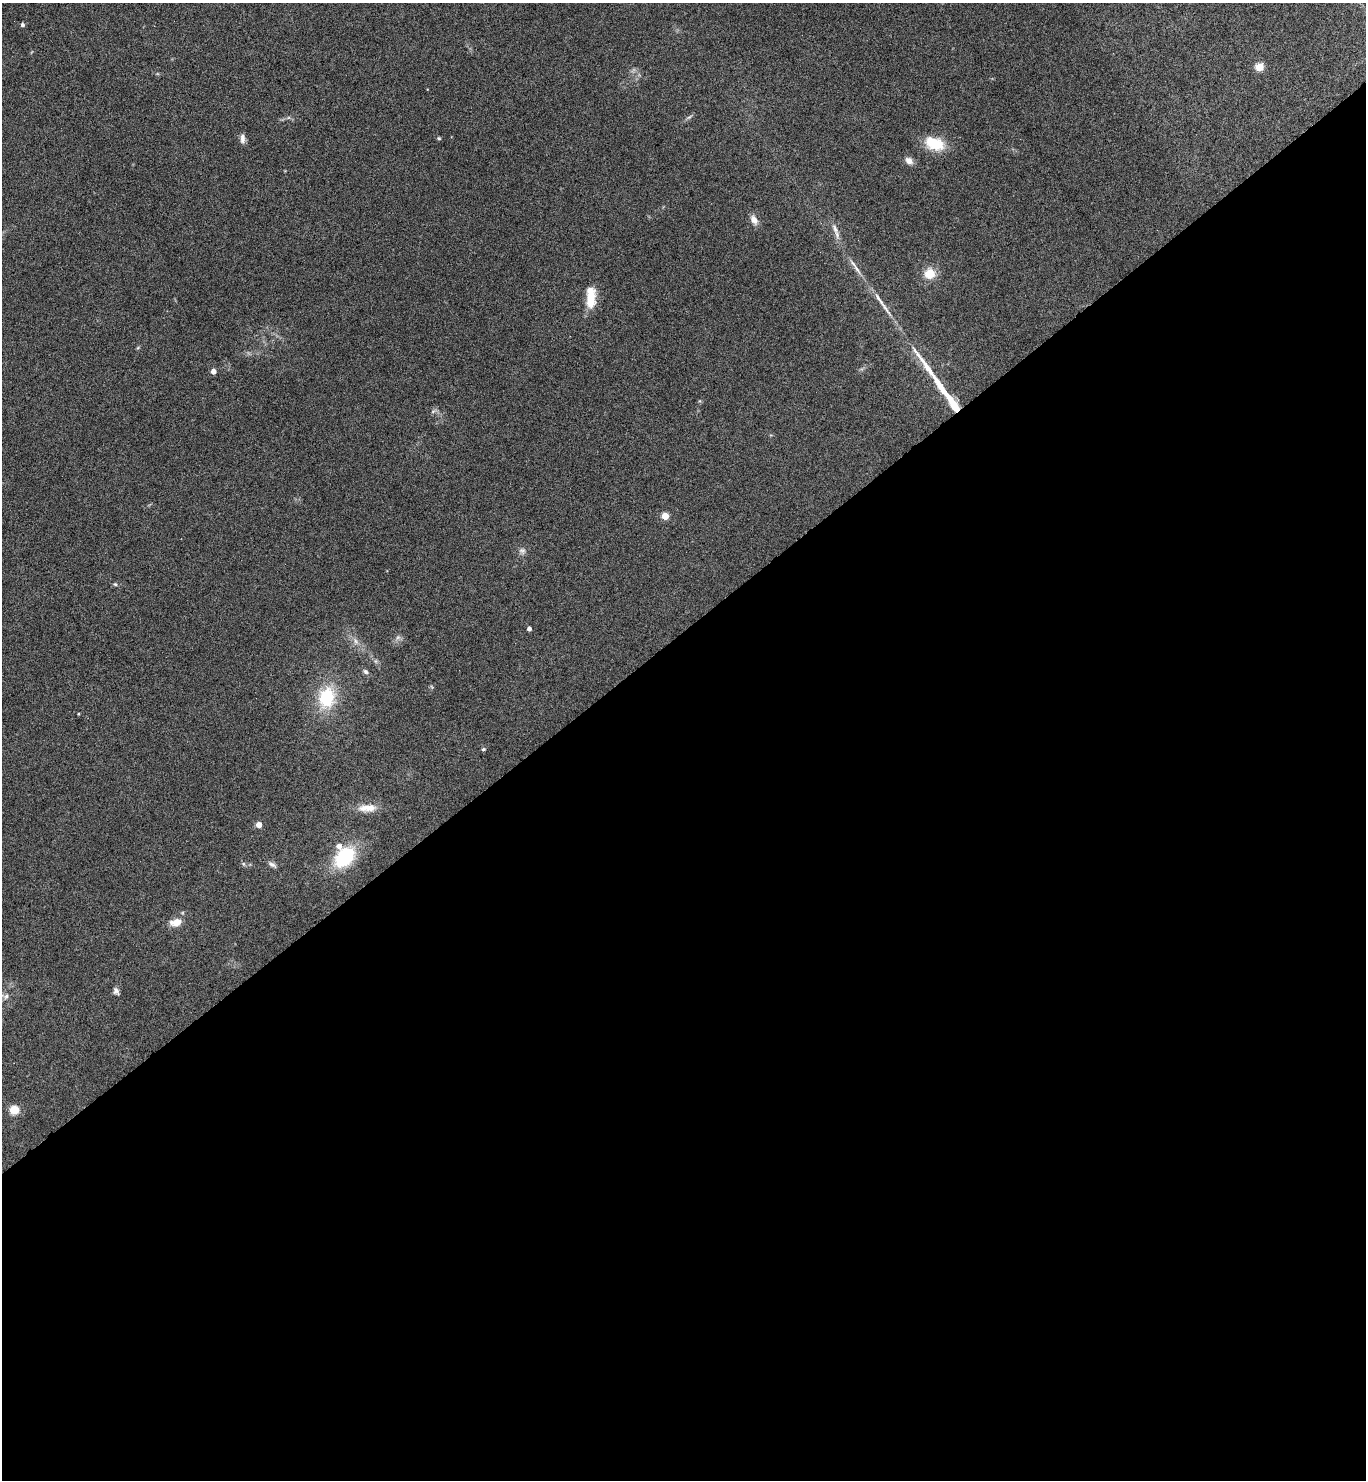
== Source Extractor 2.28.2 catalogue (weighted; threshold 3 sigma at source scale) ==
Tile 15 of 4 x 4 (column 3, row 4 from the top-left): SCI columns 2884-4247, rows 3-1480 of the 5909 x 5913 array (HDU 1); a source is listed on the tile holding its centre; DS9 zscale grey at full resolution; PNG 1368 x 1482 px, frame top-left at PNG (2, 3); no overlay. Shown black and unused: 58% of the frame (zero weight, under 4 of 8 exposures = <1% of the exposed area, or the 3 px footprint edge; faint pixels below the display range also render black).
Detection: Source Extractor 2.28.2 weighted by HDU 2 'WHT'; one run over the whole footprint, this tile lists its part. Background 0.0775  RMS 0.0047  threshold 0.019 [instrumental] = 3 sigma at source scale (4.09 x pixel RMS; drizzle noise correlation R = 1.36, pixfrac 0.8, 0.05/0.05 arcsec/px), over >= 5 px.
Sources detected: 37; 1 long thin detection or spike segment (spike, bleed or trail) — not listed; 1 inside a brighter listed object's ellipse — not listed separately; the other 35 listed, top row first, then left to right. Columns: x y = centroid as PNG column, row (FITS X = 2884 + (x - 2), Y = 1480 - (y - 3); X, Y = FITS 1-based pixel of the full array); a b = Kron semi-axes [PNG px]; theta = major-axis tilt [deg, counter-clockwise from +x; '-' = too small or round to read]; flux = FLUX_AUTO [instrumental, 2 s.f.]
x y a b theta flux
22 25 4 4 - 1
1260 67 5 5 - 16
689 117 8 4 36 0.83
242 138 12 6 -88 1.9
439 138 5 4 - 0.55
934 143 25 15 -23 12
909 161 8 7 - 2.8
754 220 11 7 -60 3
835 229 16 6 -67 2.7
857 269 19 5 -55 2.6
930 273 8 7 - 10
591 299 22 9 88 11
879 299 29 5 -54 3.9
213 371 4 4 - 3
940 385 26 7 -58 7.6
953 403 21 5 -56 16
665 516 5 4 - 10
522 551 9 8 - 1.6
115 584 5 4 - 0.53
529 628 4 4 - 1.8
398 637 7 6 - 1.2
356 641 10 5 -71 1.6
365 672 8 6 -44 1.1
327 698 27 21 79 21
78 714 4 3 - 0.34
483 749 6 4 21 0.59
369 808 20 10 0 5.3
259 825 4 4 - 5
345 857 20 14 45 29
244 864 6 4 -70 0.62
272 865 12 6 -30 1.4
176 922 14 8 12 4.7
116 991 9 7 -66 1.5
6 996 8 7 - 1.6
14 1110 5 5 - 20
Overlapping masked pixels (flux is a lower limit): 1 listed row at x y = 953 403